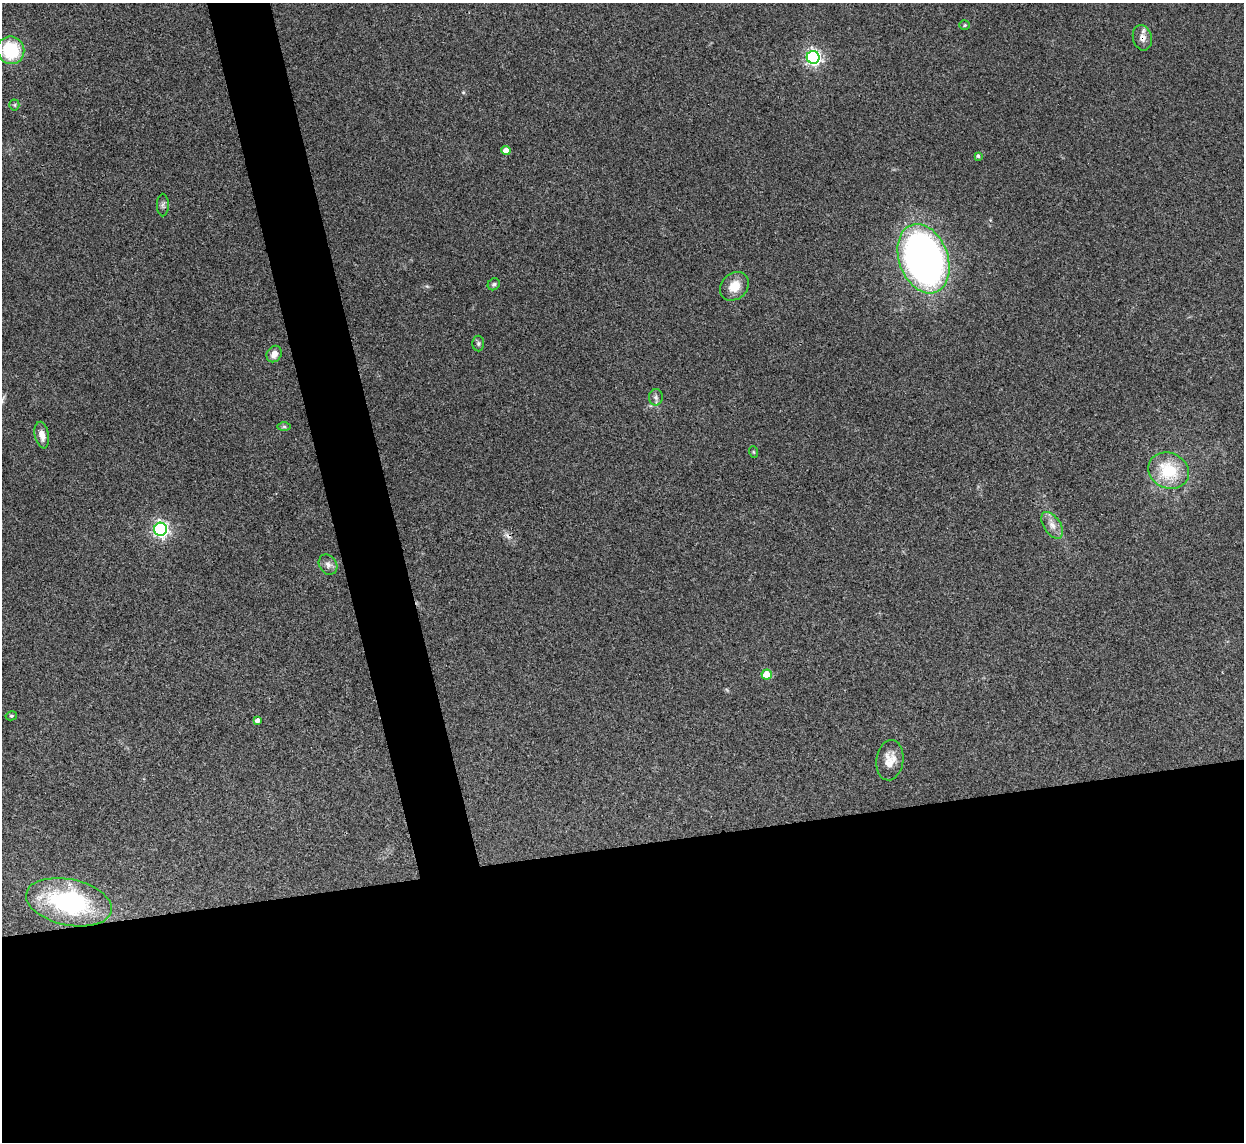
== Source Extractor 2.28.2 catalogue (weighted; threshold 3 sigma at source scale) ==
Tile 15 of 4 x 4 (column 3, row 4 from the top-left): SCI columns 2490-3731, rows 257-1396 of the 4975 x 4956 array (HDU 1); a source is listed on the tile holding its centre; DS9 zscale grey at full resolution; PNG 1246 x 1144 px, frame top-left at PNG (2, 3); each listed source drawn as its Kron ellipse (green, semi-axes under 4 px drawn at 4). Shown black and unused: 30% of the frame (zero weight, under 3 of 4 exposures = <1% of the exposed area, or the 3 px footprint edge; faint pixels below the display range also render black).
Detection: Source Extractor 2.28.2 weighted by HDU 2 'WHT'; one run over the whole footprint, this tile lists its part. Background 0.166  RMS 0.007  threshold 0.0317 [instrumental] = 3 sigma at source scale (4.5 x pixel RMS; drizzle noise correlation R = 1.50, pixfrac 1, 0.05/0.05 arcsec/px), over >= 5 px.
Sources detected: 27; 1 cosmic-ray / hot-pixel residue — neither listed nor drawn; the other 26 listed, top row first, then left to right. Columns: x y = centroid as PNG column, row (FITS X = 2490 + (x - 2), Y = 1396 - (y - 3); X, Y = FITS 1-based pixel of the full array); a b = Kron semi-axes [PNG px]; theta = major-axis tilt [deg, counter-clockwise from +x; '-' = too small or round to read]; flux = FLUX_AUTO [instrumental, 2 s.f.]
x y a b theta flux
965 25 5 4 - 0.96
1142 38 13 9 -77 4.8
11 50 14 13 - 39
813 57 6 6 - 200
14 105 5 5 - 0.96
506 150 4 4 - 6.7
978 156 4 3 - 1.1
163 205 11 6 90 2
924 259 36 24 -70 440
494 284 6 5 - 1.5
734 286 16 13 45 11
478 344 8 6 -89 1.5
274 354 8 7 - 4.8
656 397 8 7 - 2.4
284 426 7 4 -1 1.1
42 435 13 7 -78 5.7
754 452 6 3 -70 0.69
1169 471 21 17 -24 29
1052 525 15 8 -56 5.6
160 529 6 6 - 220
328 565 11 8 -55 3.6
767 675 5 5 - 18
11 716 5 4 - 1.1
257 721 4 4 - 3.2
890 760 20 13 81 9.7
69 902 43 23 -12 91
Overlapping masked pixels (flux is a lower limit): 1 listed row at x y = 1142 38